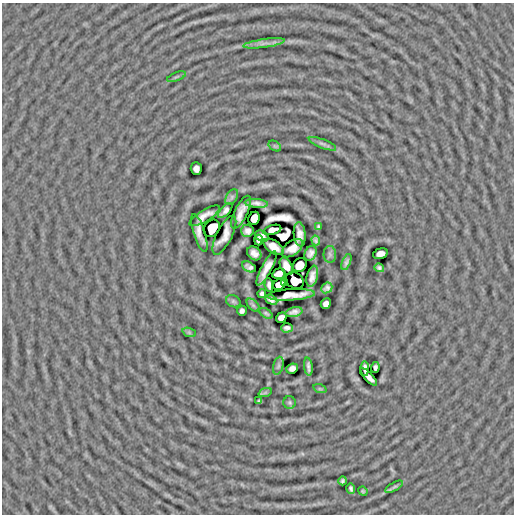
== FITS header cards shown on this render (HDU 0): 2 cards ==
NAXIS1  =                  512
NAXIS2  =                  512

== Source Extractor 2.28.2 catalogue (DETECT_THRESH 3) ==
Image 512 x 512 px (HDU 0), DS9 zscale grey, 1 PNG px = 1 image px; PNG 516 x 516 px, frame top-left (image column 1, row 512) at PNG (2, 3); each listed source drawn as its Kron ellipse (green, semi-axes under 4 px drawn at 4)
Background -4.08e-05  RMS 0.0065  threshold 0.0195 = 3 sigma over >= 5 px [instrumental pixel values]
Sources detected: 68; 2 with non-positive FLUX_AUTO (blend fragments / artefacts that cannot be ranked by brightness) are neither listed nor drawn; the other 66 listed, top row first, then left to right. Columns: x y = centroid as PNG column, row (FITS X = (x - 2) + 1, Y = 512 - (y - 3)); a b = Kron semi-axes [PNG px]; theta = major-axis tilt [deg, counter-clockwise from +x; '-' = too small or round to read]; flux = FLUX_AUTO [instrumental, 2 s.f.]
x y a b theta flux
264 43 21 3 8 2.3
177 77 10 3 21 0.68
322 144 14 4 -22 1.2
275 146 7 4 -33 0.59
196 169 6 5 - 1.6
232 197 8 5 61 0.76
256 203 11 4 -4 2
225 211 9 4 47 1.3
241 212 18 6 64 2.6
204 216 17 6 31 2.2
254 218 7 5 64 5.4
318 227 4 3 - 0.62
212 228 9 7 56 1.6
272 230 9 4 16 2.1
247 231 6 6 - 1.8
199 233 20 5 -73 1.5
300 234 12 6 -84 2.1
224 235 21 7 63 0.36
262 236 7 5 -27 1.5
258 240 5 3 - 1.1
316 241 5 4 - 1
274 247 11 6 -33 3.5
292 248 12 7 37 2.8
254 253 8 6 -42 2.3
311 253 8 6 62 1.8
330 254 8 6 -89 1
380 254 7 5 16 2.4
346 262 8 4 68 1.3
300 265 7 6 - 4.3
286 266 9 5 -62 2.6
249 267 7 5 -27 1.3
266 268 19 5 62 3.3
379 268 5 4 - 1
279 274 6 5 - 2.5
312 276 11 5 76 2.6
295 280 9 7 -39 0.14
284 282 4 4 - 2.2
269 285 7 3 -83 0.95
279 285 6 5 - 3.6
327 288 6 5 - 1.4
262 294 4 4 - 1
291 295 24 5 4 4.2
271 300 6 4 -26 1.5
233 301 7 6 - 0.71
326 304 5 5 - 1.9
253 305 8 4 -45 0.81
242 311 5 4 - 1.3
294 312 9 4 13 1.8
266 313 7 3 -34 0.72
281 318 5 5 - 2.7
287 328 6 4 2 1.2
189 332 7 4 -19 0.67
278 366 9 5 76 0.95
308 367 9 3 -83 1.2
375 367 5 3 - 1.1
292 368 6 4 25 2.2
365 368 7 4 -88 1.3
369 377 11 4 -46 2.1
320 389 7 4 -18 0.59
265 393 7 4 19 0.67
259 401 3 3 - 0.47
290 402 6 6 - 0.67
343 481 4 3 - 0.81
394 487 10 4 30 0.87
351 488 5 3 - 0.84
363 491 5 4 - 0.51
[2 non-positive-flux detections neither listed nor drawn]